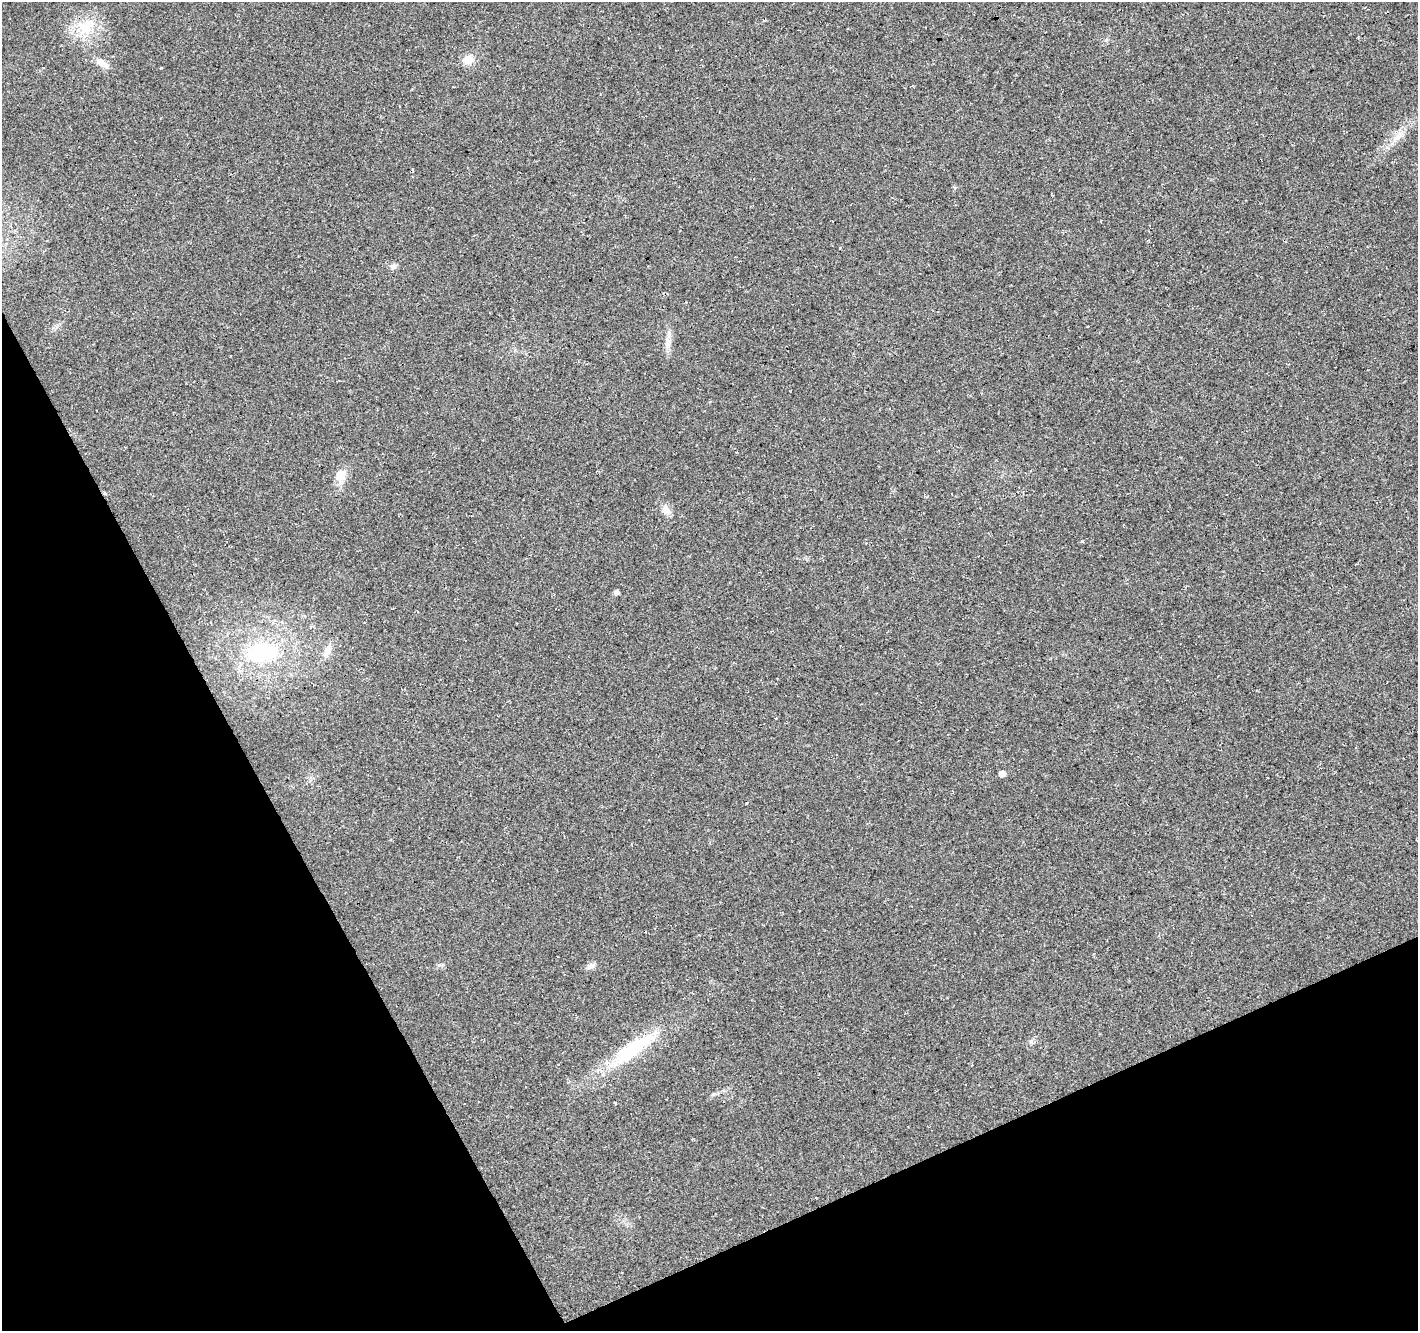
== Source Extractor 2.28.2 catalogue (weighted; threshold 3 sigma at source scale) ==
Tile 14 of 4 x 4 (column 2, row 4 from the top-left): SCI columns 1472-2887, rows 180-1508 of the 5771 x 5618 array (HDU 1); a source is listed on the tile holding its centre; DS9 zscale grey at full resolution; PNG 1420 x 1333 px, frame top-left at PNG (2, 2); no overlay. Shown black and unused: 24% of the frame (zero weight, under 3 of 4 exposures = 5% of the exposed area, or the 3 px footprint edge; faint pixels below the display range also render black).
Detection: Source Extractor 2.28.2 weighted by HDU 2 'WHT'; one run over the whole footprint, this tile lists its part. Background 0.0916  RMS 0.0093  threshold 0.042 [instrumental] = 3 sigma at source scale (4.5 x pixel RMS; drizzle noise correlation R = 1.50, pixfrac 1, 0.0396/0.0396 arcsec/px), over >= 5 px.
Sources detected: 16; all 16 listed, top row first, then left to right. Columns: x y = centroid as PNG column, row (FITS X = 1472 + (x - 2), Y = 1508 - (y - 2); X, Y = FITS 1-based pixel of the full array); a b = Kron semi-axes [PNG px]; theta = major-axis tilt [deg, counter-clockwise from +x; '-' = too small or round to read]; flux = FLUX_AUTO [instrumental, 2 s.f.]
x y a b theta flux
86 27 24 17 63 27
468 60 12 10 10 9.9
102 63 17 9 -31 7.3
1397 137 14 6 40 6.6
840 247 3 2 - 0.87
393 266 9 7 14 3
668 345 8 5 61 3.2
340 475 13 12 - 12
666 510 13 9 -55 6
616 592 5 4 - 3.8
327 650 15 9 70 7.6
262 652 32 19 8 72
1002 773 5 5 - 6.7
590 966 11 7 25 3.9
1031 1041 7 4 89 1.8
632 1049 63 18 35 63
Unlisted compact peaks at least as high as the median listed source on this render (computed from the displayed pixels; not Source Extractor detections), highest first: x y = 1082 541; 161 68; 746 803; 439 965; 955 188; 1106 40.